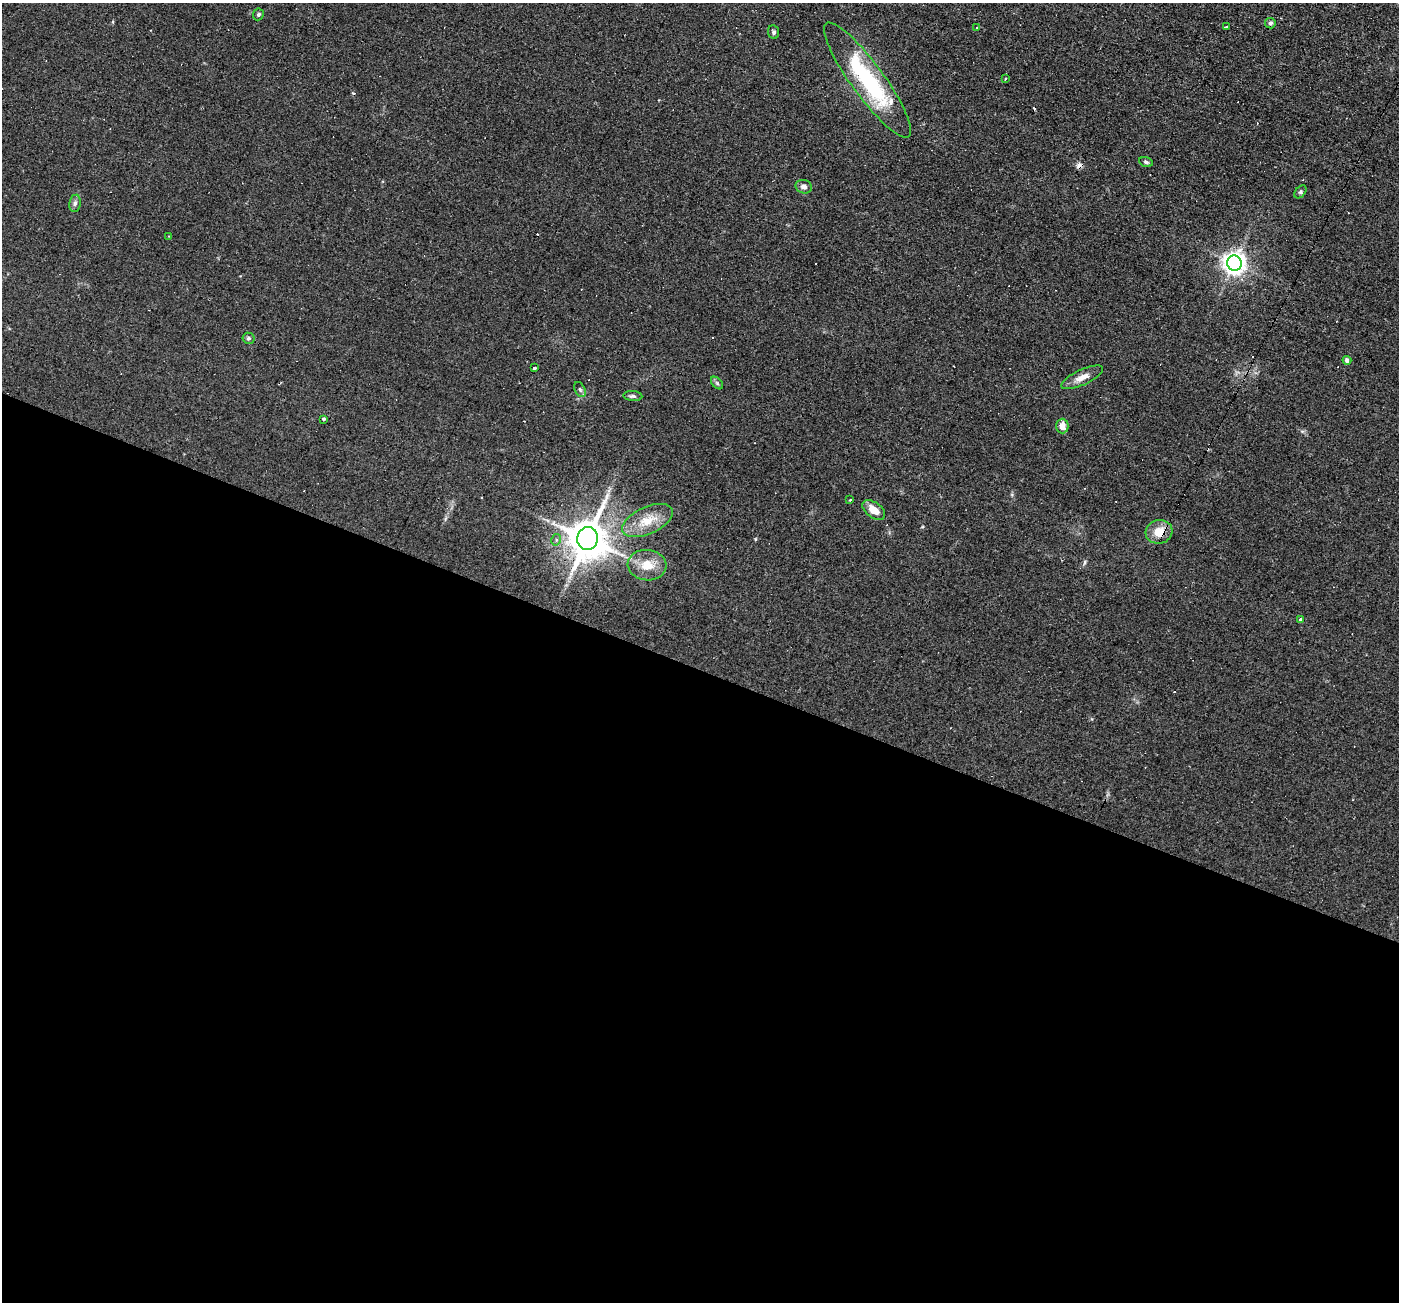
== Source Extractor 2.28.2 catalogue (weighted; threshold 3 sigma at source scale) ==
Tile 14 of 4 x 4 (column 2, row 4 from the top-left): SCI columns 1399-2795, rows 270-1569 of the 5590 x 5602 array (HDU 1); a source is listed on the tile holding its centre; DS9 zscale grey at full resolution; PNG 1401 x 1304 px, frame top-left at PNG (2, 3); each listed source drawn as its Kron ellipse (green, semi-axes under 4 px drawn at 4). Shown black and unused: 49% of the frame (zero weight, under 2 of 3 exposures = <1% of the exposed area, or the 3 px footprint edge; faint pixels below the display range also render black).
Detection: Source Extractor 2.28.2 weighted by HDU 2 'WHT'; one run over the whole footprint, this tile lists its part. Background 0.0814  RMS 0.0088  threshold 0.0394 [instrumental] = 3 sigma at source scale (4.5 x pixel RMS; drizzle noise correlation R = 1.50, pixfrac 1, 0.05/0.05 arcsec/px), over >= 5 px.
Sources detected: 46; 15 cosmic-ray / hot-pixel residue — neither listed nor drawn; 1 inside a brighter listed object's ellipse — not listed separately; the other 30 listed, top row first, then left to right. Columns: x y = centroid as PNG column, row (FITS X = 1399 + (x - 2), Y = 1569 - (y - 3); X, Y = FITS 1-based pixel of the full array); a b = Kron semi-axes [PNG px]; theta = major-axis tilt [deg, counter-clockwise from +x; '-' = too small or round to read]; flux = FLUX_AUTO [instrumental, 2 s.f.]
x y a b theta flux
258 14 6 5 - 1.4
1270 23 5 5 - 1.7
977 27 3 2 - 0.76
1226 27 3 3 - 3
774 32 7 5 -83 1.8
1005 79 4 2 - 0.61
867 80 70 16 -54 90
1146 162 7 4 -16 1.6
804 187 8 6 -15 4
1300 192 7 5 50 1.6
75 203 8 6 80 2.6
169 236 2 2 - 0.62
1234 263 7 7 - 640
248 338 6 5 - 1.7
1347 360 4 4 - 2.5
534 368 3 3 - 23
1082 377 22 7 25 7.8
717 383 7 4 -46 1.6
580 389 8 5 -63 1.8
633 396 9 5 -5 2
324 419 3 3 - 2
1062 426 7 6 - 6.8
850 500 4 2 - 0.77
874 510 13 7 -37 10
647 521 27 13 24 19
1159 532 13 11 16 13
588 539 11 10 - 2700
556 540 5 4 - 2.1
647 565 19 15 -6 15
1300 620 3 3 - 6
Overlapping masked pixels (flux is a lower limit): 2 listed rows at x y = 867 80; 1159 532